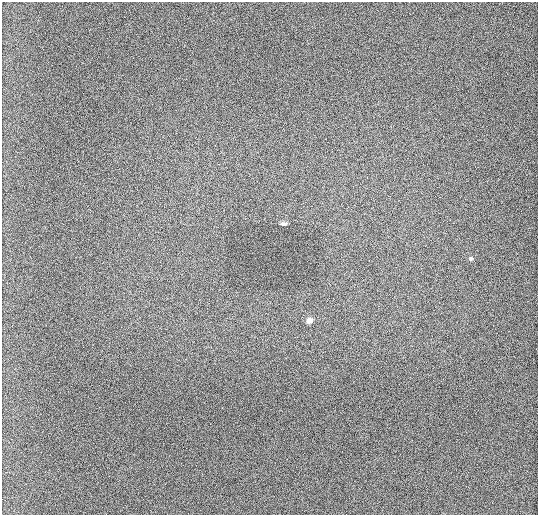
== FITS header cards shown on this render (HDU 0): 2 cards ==
NAXIS1  =                  536 / length of data axis 1
NAXIS2  =                  513 / length of data axis 2

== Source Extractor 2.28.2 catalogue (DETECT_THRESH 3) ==
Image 536 x 513 px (HDU 0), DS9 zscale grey, 1 PNG px = 1 image px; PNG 540 x 517 px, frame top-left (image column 1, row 513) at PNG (2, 2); no overlay
Background 970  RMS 11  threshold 33.5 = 3 sigma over >= 5 px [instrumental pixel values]
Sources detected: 3; all 3 listed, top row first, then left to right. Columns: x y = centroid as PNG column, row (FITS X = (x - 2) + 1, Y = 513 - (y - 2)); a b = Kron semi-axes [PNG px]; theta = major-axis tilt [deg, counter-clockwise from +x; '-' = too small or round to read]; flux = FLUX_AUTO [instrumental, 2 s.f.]
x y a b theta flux
284 224 6 4 -6 1700
471 258 5 5 - 1200
309 320 6 5 - 4800